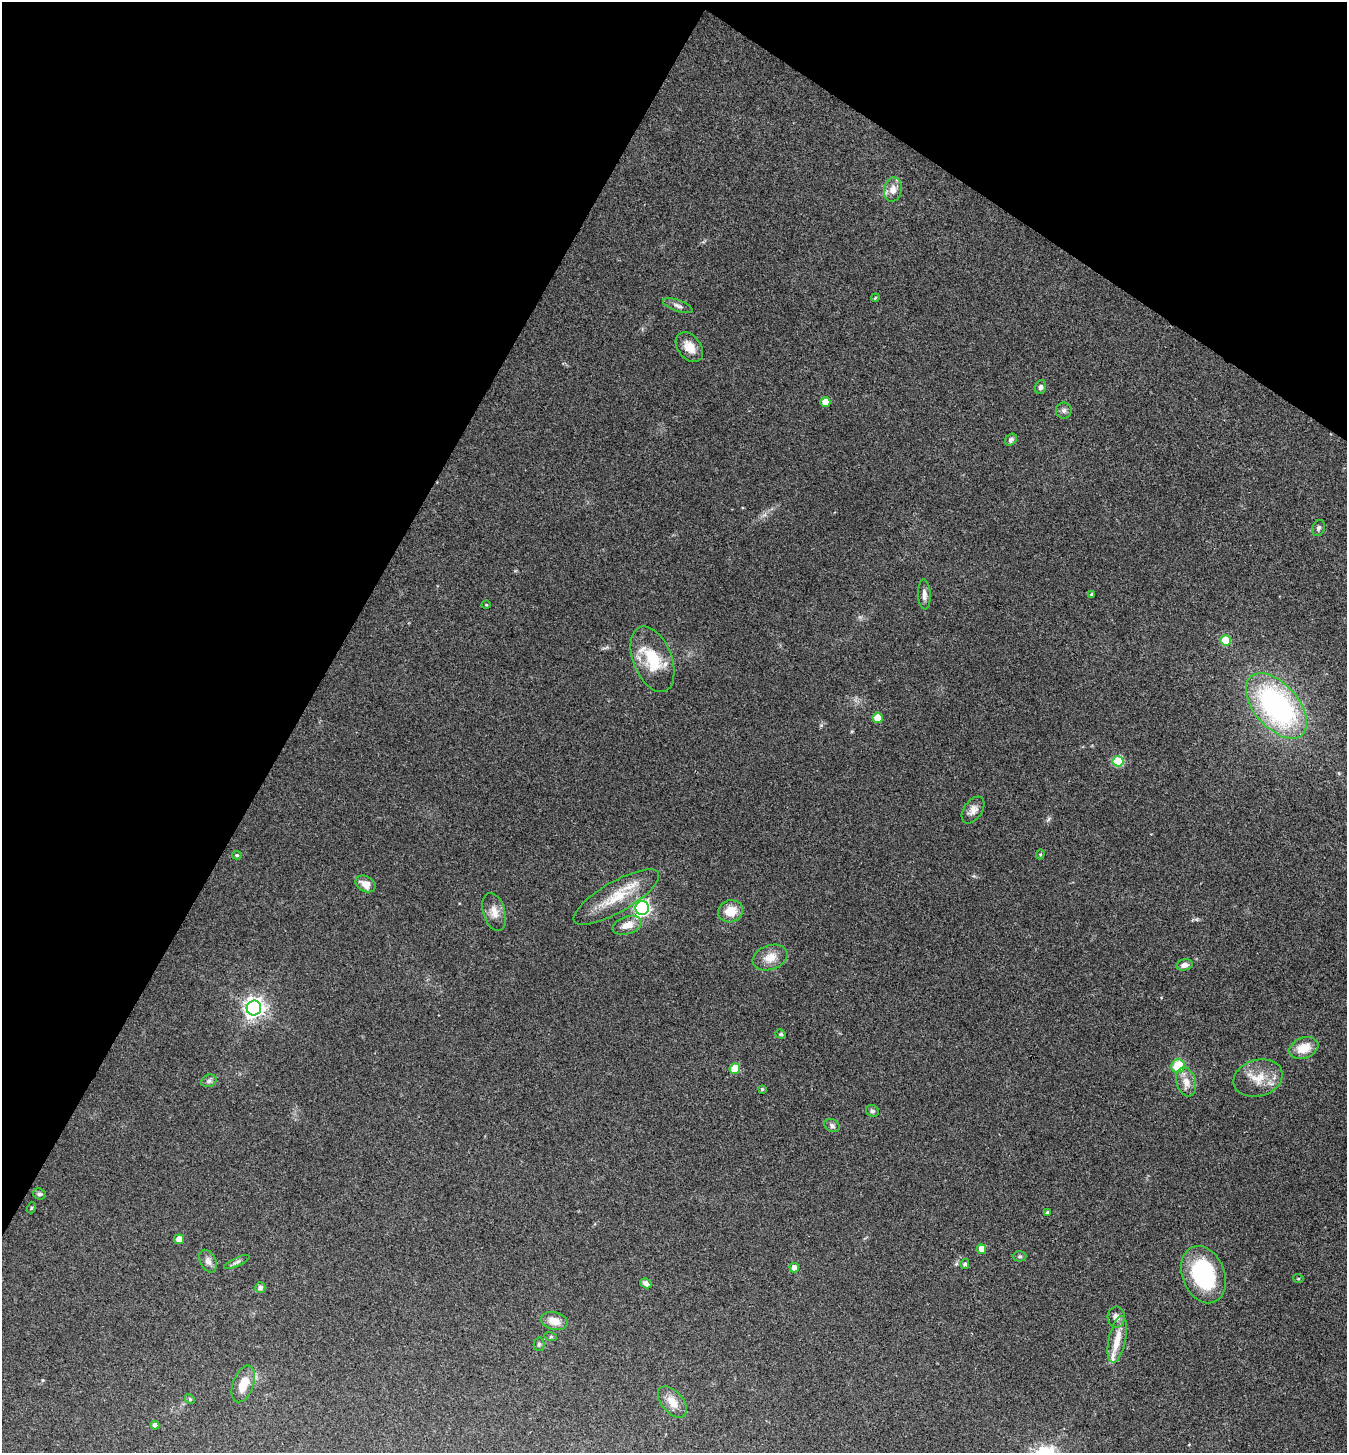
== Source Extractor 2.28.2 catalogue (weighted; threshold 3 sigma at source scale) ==
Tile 2 of 4 x 4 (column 2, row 1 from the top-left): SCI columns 1496-2840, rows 4360-5810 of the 5820 x 5813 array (HDU 1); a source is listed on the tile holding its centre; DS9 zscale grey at full resolution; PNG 1349 x 1455 px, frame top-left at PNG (2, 2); each listed source drawn as its Kron ellipse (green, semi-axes under 4 px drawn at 4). Shown black and unused: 30% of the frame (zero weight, under 3 of 4 exposures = <1% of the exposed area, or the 3 px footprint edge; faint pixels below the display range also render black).
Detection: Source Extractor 2.28.2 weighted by HDU 2 'WHT'; one run over the whole footprint, this tile lists its part. Background 0.0707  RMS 0.0055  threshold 0.0246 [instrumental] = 3 sigma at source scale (4.5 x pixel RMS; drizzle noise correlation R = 1.50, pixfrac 1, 0.05/0.05 arcsec/px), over >= 5 px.
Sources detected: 63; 1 inside a brighter listed object's ellipse — not listed separately; the other 62 listed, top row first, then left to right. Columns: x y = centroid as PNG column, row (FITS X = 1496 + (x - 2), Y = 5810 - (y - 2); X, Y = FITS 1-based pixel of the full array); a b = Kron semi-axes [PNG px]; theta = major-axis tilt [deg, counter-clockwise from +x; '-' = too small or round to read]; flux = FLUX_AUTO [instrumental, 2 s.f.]
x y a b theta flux
893 190 12 9 81 4.7
875 298 4 3 - 0.44
678 306 16 5 -20 2.3
689 347 17 11 -51 6.6
1041 387 7 5 69 1.4
825 402 5 5 - 7.8
1064 410 8 8 - 1.8
1011 440 6 5 - 1.5
1319 528 8 6 67 1.3
1092 594 3 3 - 0.94
924 595 15 6 -87 2.7
486 605 5 3 - 0.44
1225 640 5 5 - 21
652 659 34 19 -68 22
1276 706 39 22 -49 120
878 718 5 5 - 11
1118 761 5 5 - 28
973 810 15 9 55 3.7
1040 854 5 4 - 0.67
237 855 5 4 - 0.8
365 884 11 7 -28 5
616 897 48 15 30 20
642 908 7 6 - 170
731 911 12 11 - 8.9
494 912 19 11 -74 5.7
627 925 15 8 19 6
770 957 18 12 20 7.1
1185 965 8 5 13 2.8
254 1008 7 7 - 340
781 1034 5 4 - 0.76
1304 1048 15 10 20 9
1178 1066 7 6 - 16
735 1069 5 5 - 16
1258 1078 25 18 16 11
209 1081 8 6 22 1.4
1186 1082 15 9 -74 4.9
762 1089 3 3 - 0.62
872 1111 7 5 -31 1.2
832 1126 8 6 -28 1.7
39 1194 6 5 - 1.6
31 1208 5 3 - 0.54
1047 1212 4 4 - 0.85
179 1239 5 5 - 4.3
982 1249 5 4 - 6.1
1020 1256 7 5 1 0.93
208 1261 12 8 -63 3
237 1262 14 3 24 1.5
965 1264 5 4 - 1.4
794 1268 5 4 - 4.1
1203 1275 30 21 -67 48
1298 1278 5 3 - 0.5
646 1283 6 4 -32 2
260 1287 5 5 - 2.1
1116 1317 10 8 -87 3.2
554 1321 13 9 -15 6.3
551 1337 6 4 -18 0.67
1117 1339 24 8 77 8.4
539 1344 6 5 - 0.97
243 1384 19 10 69 10
190 1399 5 4 - 0.73
672 1402 18 10 -50 6.6
155 1425 4 4 - 2.7